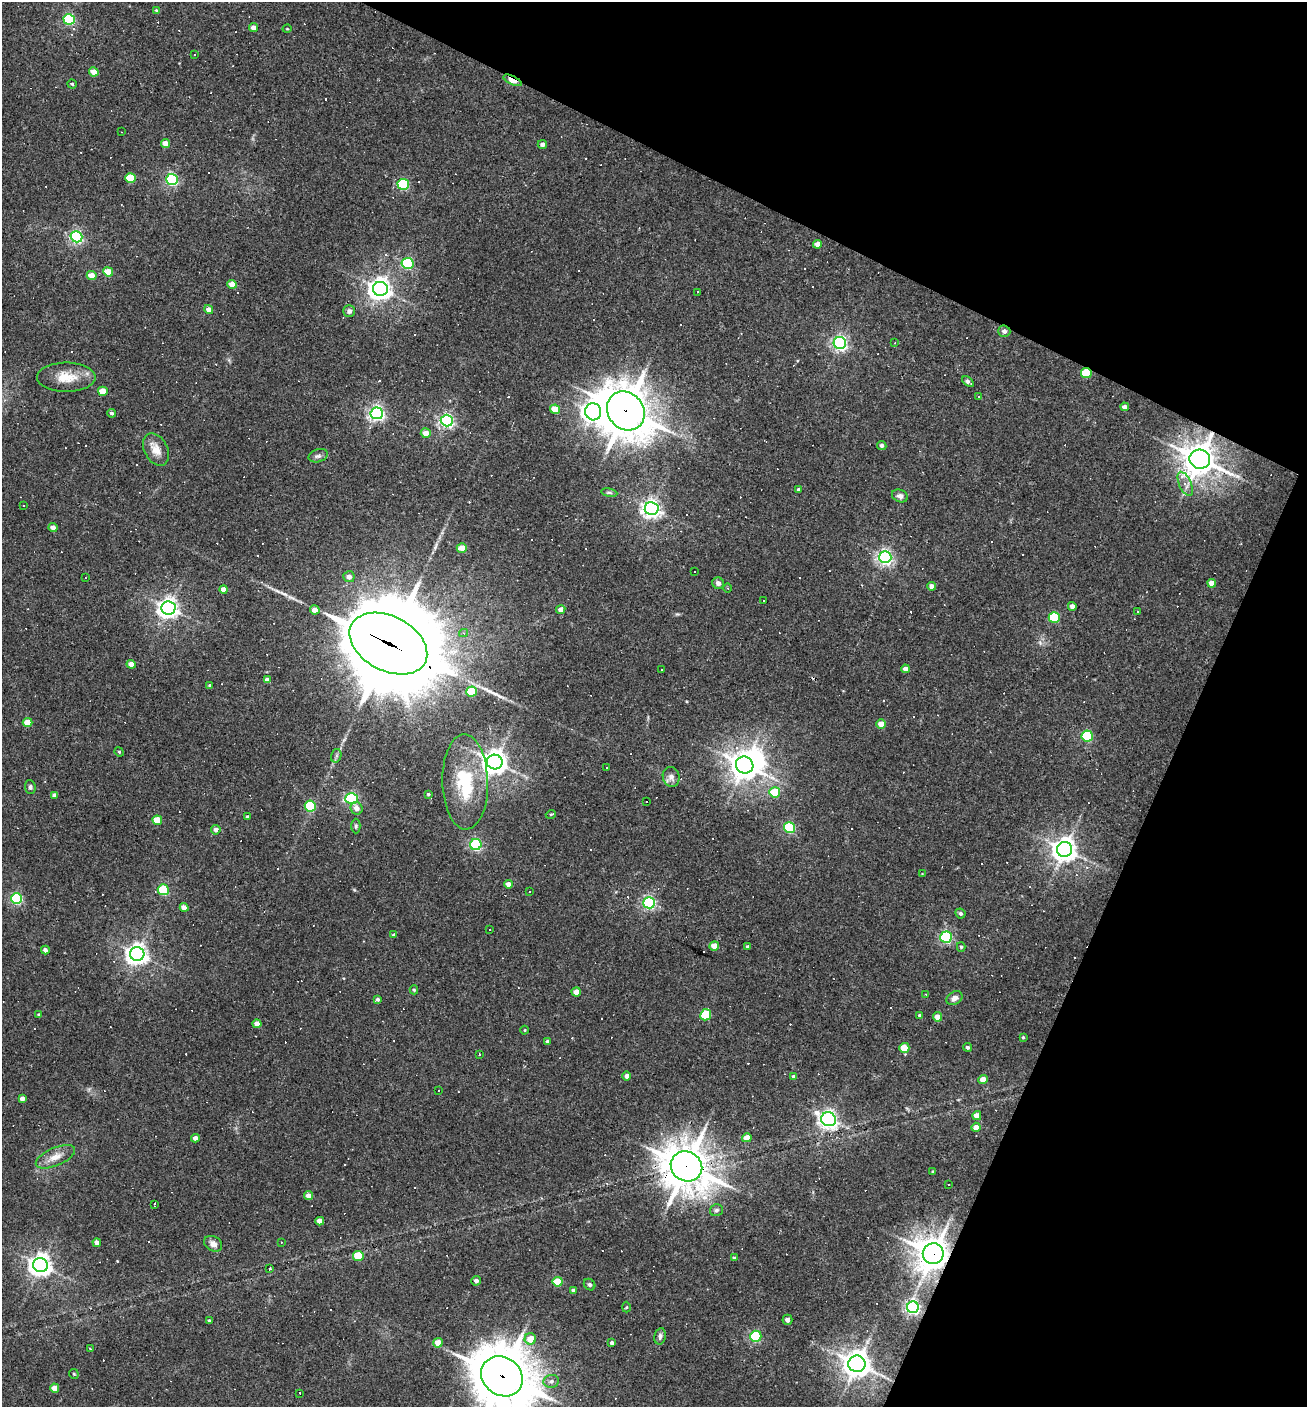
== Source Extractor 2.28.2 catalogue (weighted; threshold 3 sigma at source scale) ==
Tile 8 of 4 x 4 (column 4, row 2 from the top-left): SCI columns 4187-5491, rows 2809-4213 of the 5628 x 5617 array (HDU 1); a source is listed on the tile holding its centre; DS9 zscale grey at full resolution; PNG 1309 x 1409 px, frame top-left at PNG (2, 2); each listed source drawn as its Kron ellipse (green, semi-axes under 4 px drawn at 4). Shown black and unused: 23% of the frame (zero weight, under 3 of 4 exposures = <1% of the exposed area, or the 3 px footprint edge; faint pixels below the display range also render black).
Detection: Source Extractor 2.28.2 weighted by HDU 2 'WHT'; one run over the whole footprint, this tile lists its part. Background 0.0388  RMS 0.0052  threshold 0.0232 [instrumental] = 3 sigma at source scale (4.5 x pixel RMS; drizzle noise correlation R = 1.50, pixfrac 1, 0.05/0.05 arcsec/px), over >= 5 px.
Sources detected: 254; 2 inside a brighter object's white glare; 72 cosmic-ray / hot-pixel residue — neither listed nor drawn; the other 180 listed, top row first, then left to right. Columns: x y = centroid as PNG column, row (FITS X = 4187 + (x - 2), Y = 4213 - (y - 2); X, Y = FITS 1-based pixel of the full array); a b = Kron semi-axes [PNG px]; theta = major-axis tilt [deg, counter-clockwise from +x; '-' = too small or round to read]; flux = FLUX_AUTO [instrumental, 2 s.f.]
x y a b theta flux
156 10 4 4 - 0.5
69 19 5 5 - 55
254 28 4 4 - 3.4
287 29 4 3 - 0.4
194 54 3 2 - 0.55
94 72 5 4 - 6.7
512 80 10 4 -26 13
72 84 4 4 - 0.69
121 132 3 2 - 0.37
165 143 4 4 - 5.3
542 144 4 4 - 1.8
130 178 5 5 - 16
172 179 6 5 - 73
403 184 5 5 - 41
76 237 6 5 - 94
818 244 4 4 - 3.8
408 263 6 5 - 49
108 272 5 4 - 9.7
92 276 5 4 - 6.8
232 284 5 4 - 5.4
380 289 7 7 - 370
697 292 4 2 - 0.76
209 309 5 4 - 3.3
349 311 6 6 - 1.5
1004 331 6 5 - 1.6
840 343 6 6 - 130
895 343 4 4 - 0.73
1086 373 5 5 - 21
66 377 29 14 0 11
968 382 6 3 -38 1.4
103 391 5 4 - 8.6
978 397 3 3 - 2.1
1125 407 4 4 - 2.4
555 409 5 4 - 8.2
626 411 20 18 -51 1400
593 412 8 8 - 330
112 413 4 4 - 1.1
377 413 6 6 - 150
447 421 6 6 - 120
426 433 5 5 - 4.5
882 445 5 4 - 1.2
156 449 17 11 -61 5.9
318 456 10 6 18 1.8
1200 459 10 9 - 920
1185 484 13 6 -66 3.3
798 489 4 3 - 0.62
609 493 8 4 -9 0.91
900 496 8 6 -24 1.7
24 505 3 2 - 0.76
652 508 7 6 - 240
53 527 4 4 - 2.7
462 548 5 4 - 6.8
885 557 6 6 - 150
695 572 2 2 - 0.47
349 577 5 5 - 2.8
85 578 3 2 - 0.37
718 583 6 5 - 1.8
1212 583 4 4 - 4.1
931 586 4 4 - 2.7
728 588 5 3 - 0.52
224 589 4 4 - 3.7
763 601 3 2 - 0.55
1072 606 4 4 - 2.5
168 608 7 7 - 300
561 609 5 4 - 2.9
315 610 5 4 - 3.7
1138 611 3 2 - 0.52
1054 617 5 5 - 31
464 633 4 4 - 0.82
388 643 41 27 -28 11000
131 664 4 4 - 4.4
661 669 3 3 - 3.3
905 669 4 4 - 2.8
267 680 4 4 - 2.7
210 686 4 4 - 0.79
472 692 5 5 - 23
28 723 5 4 - 8.3
881 724 4 4 - 5.2
1087 736 5 5 - 43
119 752 5 4 - 0.6
336 756 7 5 75 1.2
495 762 8 7 - 500
745 765 9 8 - 580
607 768 3 3 - 2.3
671 777 10 8 -74 2.6
465 782 47 23 -88 33
30 787 7 5 -84 1.2
775 792 5 5 - 14
428 794 3 3 - 0.69
54 795 4 4 - 1.9
351 798 6 5 - 66
646 801 3 2 - 0.48
310 806 5 5 - 32
356 808 6 6 - 3.5
551 814 5 3 - 0.47
247 817 3 3 - 1.1
157 820 5 4 - 10
356 826 7 4 -90 0.95
790 828 5 5 - 43
216 830 5 5 - 1.8
476 845 5 5 - 67
1065 849 7 7 - 450
922 874 3 2 - 0.49
508 884 4 4 - 2.7
163 890 5 5 - 22
529 892 3 2 - 0.9
16 899 5 5 - 59
649 903 6 6 - 100
184 907 4 4 - 3.2
960 913 5 4 - 1.1
489 930 3 3 - 0.65
394 935 4 4 - 0.81
946 937 6 5 - 72
714 946 4 4 - 6.9
747 946 4 4 - 0.71
961 947 5 4 - 0.73
45 950 4 4 - 1.8
137 954 7 7 - 330
414 990 4 4 - 0.69
576 992 5 4 - 4.8
926 994 3 2 - 0.37
954 998 8 6 32 2.8
377 999 4 4 - 1.2
39 1014 4 3 - 0.61
706 1015 6 5 - 24
920 1016 4 4 - 0.86
937 1017 4 4 - 5
257 1024 4 4 - 4.3
525 1030 4 3 - 0.4
1023 1037 4 3 - 0.57
547 1041 4 3 - 0.67
967 1047 4 4 - 1.1
904 1048 5 5 - 9.3
480 1055 3 3 - 2
627 1076 4 4 - 2.1
794 1077 4 4 - 1.7
983 1079 4 4 - 6.3
438 1091 2 2 - 0.35
22 1098 4 4 - 2.6
977 1116 4 4 - 4.2
828 1119 7 6 - 230
976 1127 4 4 - 4.2
195 1138 4 4 - 2.6
747 1138 5 4 - 5.4
55 1157 21 9 23 5.4
686 1166 16 14 -33 1500
933 1172 3 3 - 0.68
949 1184 3 2 - 0.52
308 1196 4 4 - 3.9
154 1204 4 2 - 1.2
716 1210 6 6 - 1.2
320 1221 4 4 - 3.9
281 1242 2 2 - 0.39
97 1243 4 4 - 2.9
213 1244 9 7 -32 2.5
933 1254 10 10 - 900
358 1256 5 5 - 13
734 1258 4 4 - 0.66
40 1265 7 7 - 360
270 1268 3 2 - 0.93
476 1281 5 4 - 2.1
558 1282 5 5 - 13
590 1285 6 5 - 1.1
573 1290 4 4 - 0.78
626 1307 5 3 - 0.57
913 1307 6 6 - 140
787 1320 5 5 - 2.2
209 1321 3 3 - 0.57
660 1336 8 5 79 1.5
756 1336 6 5 - 50
530 1339 6 5 - 7
438 1343 5 4 - 6.2
612 1343 4 4 - 1.6
90 1349 3 2 - 0.64
857 1364 8 8 - 630
74 1374 5 4 - 0.72
502 1376 22 19 -38 2500
551 1381 8 6 8 1.9
55 1388 4 4 - 5.7
300 1393 3 2 - 0.3
Overlapping masked pixels (flux is a lower limit): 8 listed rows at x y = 512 80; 1086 373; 626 411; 1200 459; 388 643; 686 1166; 933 1254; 502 1376
Isophote crosses this tile's border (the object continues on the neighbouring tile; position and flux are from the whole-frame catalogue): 1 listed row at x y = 502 1376